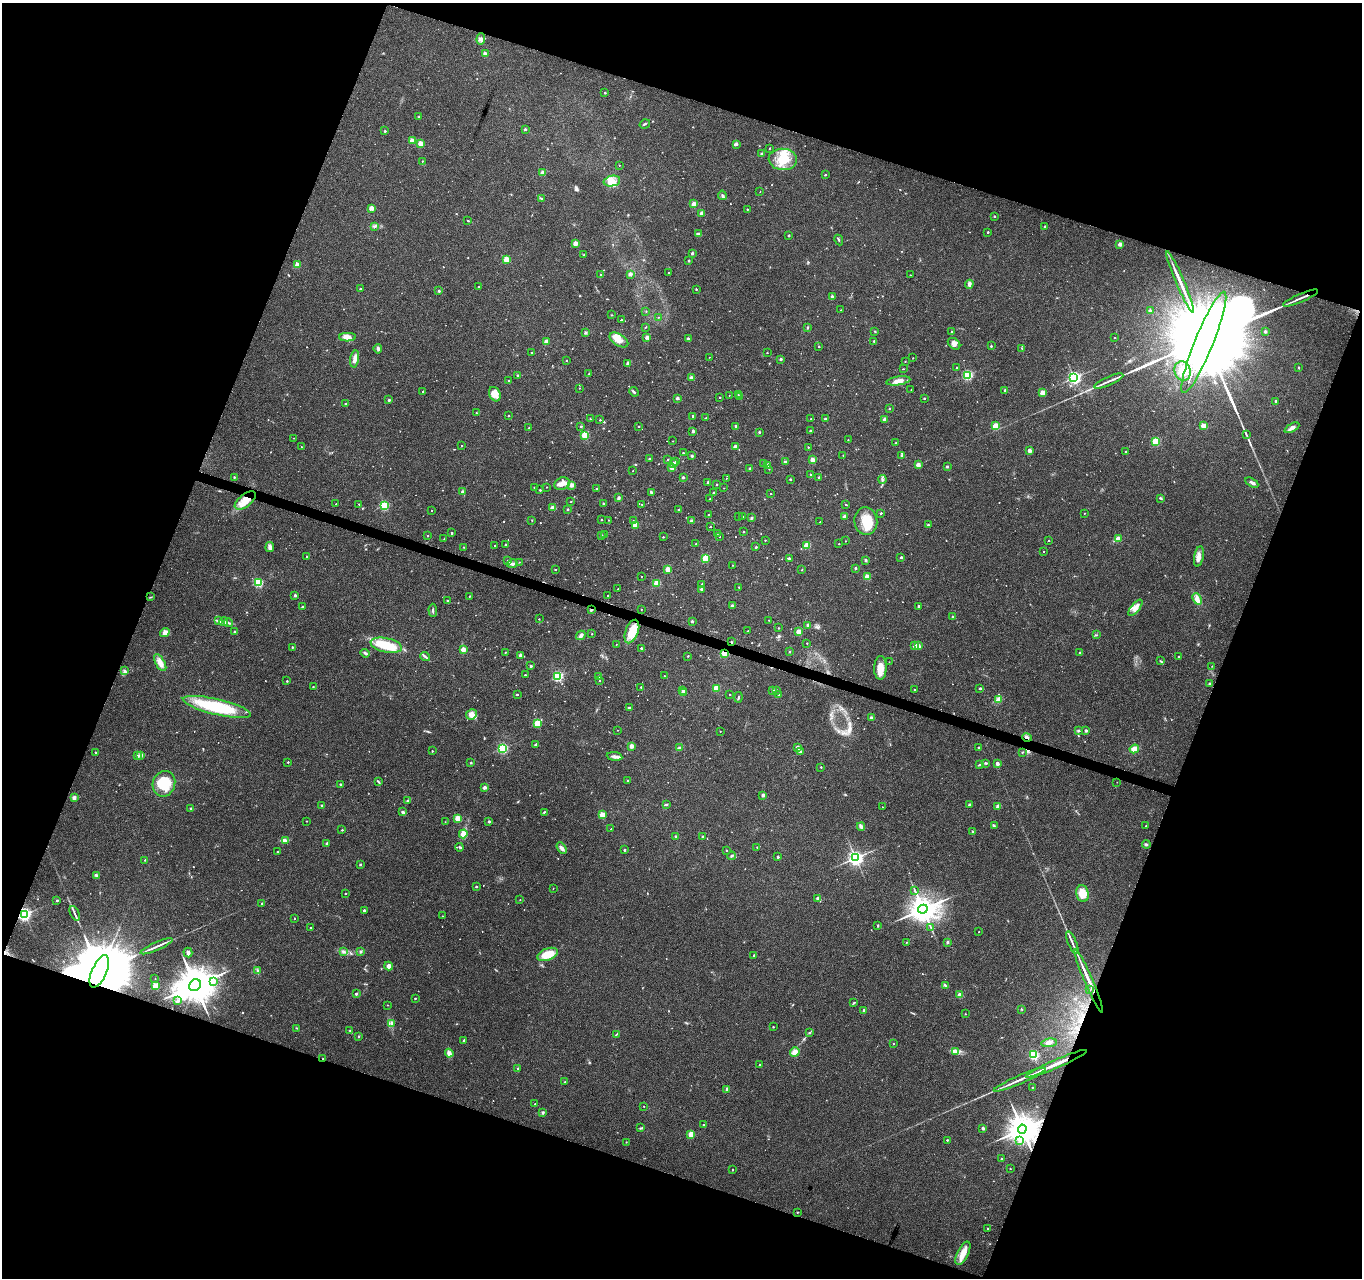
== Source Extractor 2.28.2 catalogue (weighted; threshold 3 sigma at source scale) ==
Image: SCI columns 1-5439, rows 216-5318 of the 5450 x 5597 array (HDU 1 of 3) = the unmasked area's bounding box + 8 px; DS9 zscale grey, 4 x 4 block average (1 PNG px = mean of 4 x 4 image px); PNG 1364 x 1280 px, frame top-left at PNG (2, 3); each listed source drawn as its Kron ellipse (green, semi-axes under 4 px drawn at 4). Shown black and unused: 40% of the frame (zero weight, under 3 of 4 exposures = <1% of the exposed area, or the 3 px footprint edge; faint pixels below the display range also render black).
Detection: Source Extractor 2.28.2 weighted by HDU 2 'WHT'. Background 0.0376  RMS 0.0033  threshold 0.015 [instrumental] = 3 sigma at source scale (4.5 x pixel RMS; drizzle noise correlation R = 1.50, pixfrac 1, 0.0396/0.0396 arcsec/px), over >= 5 px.
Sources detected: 835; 12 too faint to see at this stretch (4 x 4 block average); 2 inside a brighter object's white glare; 2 cosmic-ray / hot-pixel residue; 2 long thin detections or spike segments (spike, bleed or trail) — neither listed nor drawn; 6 coinciding with a brighter row at this scale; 20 inside a brighter listed object's ellipse — not listed separately; of the other 791, all 500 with FLUX_AUTO >= 0.994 (the completeness limit of this list) listed and drawn (291 fainter detections not listed), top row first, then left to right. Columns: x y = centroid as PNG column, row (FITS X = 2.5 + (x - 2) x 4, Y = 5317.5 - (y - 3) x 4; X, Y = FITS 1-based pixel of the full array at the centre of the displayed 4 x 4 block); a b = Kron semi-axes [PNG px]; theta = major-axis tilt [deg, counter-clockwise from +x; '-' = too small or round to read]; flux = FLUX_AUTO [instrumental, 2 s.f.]
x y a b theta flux
481 39 6 4 86 5.9
485 54 2 2 - 20
605 93 2 2 - 4.9
419 116 3 2 - 1.2
645 124 5 2 - 2.5
525 129 2 2 - 8.1
385 131 2 2 - 4.3
412 141 2 2 - 34
420 144 2 2 - 48
736 144 3 3 - 3.1
770 148 2 2 - 2.5
762 153 2 2 - 9.6
783 159 14 10 -5 47
422 161 2 2 - 1
619 165 2 2 - 1.2
543 173 2 2 - 32
825 175 2 2 - 4.8
612 181 8 5 11 25
760 192 2 2 - 1.1
722 195 5 2 - 3
541 199 2 2 - 1.1
694 204 2 2 - 39
371 208 2 2 - 36
747 209 2 2 - 2.4
701 213 2 2 - 23
994 216 2 2 - 3.3
468 221 3 2 - 1.2
375 226 3 2 - 2.8
1045 226 2 2 - 7.2
988 232 2 2 - 3.9
699 234 4 3 - 5.6
789 235 2 2 - 5
839 240 5 2 - 2.2
575 243 2 2 - 35
1120 244 2 2 - 26
692 253 2 2 - 8.4
583 255 2 2 - 1
507 260 2 2 - 85
689 261 2 2 - 6.8
297 265 2 2 - 43
669 272 2 2 - 1.8
601 274 2 2 - 1.6
630 274 2 2 - 23
910 275 2 2 - 1.3
1180 282 33 2 -67 32
969 284 4 3 - 7.9
478 287 2 2 - 1.4
360 289 2 2 - 5.8
696 289 2 2 - 2.9
439 291 2 2 - 6
832 297 2 2 - 14
1300 298 19 2 23 9.9
841 310 2 2 - 1.5
646 311 2 2 - 1.2
1150 311 2 2 - 17
612 315 2 2 - 1.2
658 317 2 2 - 1.1
621 320 2 2 - 4.1
646 327 2 2 - 0.99
808 327 3 2 - 1.9
875 331 2 2 - 1.4
952 332 2 2 - 2.5
1265 332 2 2 - 9.3
585 333 2 2 - 14
348 337 8 4 2 14
647 337 2 2 - 27
688 338 2 2 - 11
1115 338 2 2 - 1.5
619 340 10 5 -32 19
546 341 3 3 - 5.6
874 341 2 2 - 4.7
1204 342 54 9 68 150000
954 344 7 5 -40 8.2
991 346 2 2 - 4
819 347 2 2 - 2.2
1022 348 2 2 - 1.2
378 349 4 2 - 3.8
532 353 2 2 - 3.6
767 353 2 2 - 1.9
709 357 2 2 - 1.1
913 358 2 2 - 1.2
355 359 8 3 79 13
781 359 2 2 - 11
567 360 2 2 - 2
905 361 2 2 - 1.2
628 363 2 2 - 17
957 367 2 2 - 2.7
1298 367 3 2 - 1.5
903 369 2 2 - 1.2
1183 371 10 8 -72 22
589 373 2 2 - 1
968 375 2 2 - 240
518 376 2 2 - 14
691 378 2 2 - 19
1074 378 2 2 - 510
509 381 2 2 - 2.4
898 381 12 4 9 19
1109 381 16 2 24 9.4
579 388 2 2 - 1.4
911 389 2 2 - 1
1005 390 2 2 - 8.8
423 391 2 2 - 3.5
634 392 5 2 - 3
1042 393 2 2 - 51
495 394 7 5 -62 13
729 395 2 2 - 1.1
738 395 2 2 - 1.3
720 397 2 2 - 2.3
739 397 2 2 - 5.5
677 398 2 2 - 14
924 398 2 2 - 3.1
389 400 2 2 - 6.6
1276 401 2 2 - 5.8
346 404 2 2 - 6.8
889 408 2 2 - 3.3
476 413 2 2 - 1.1
509 416 2 2 - 1.5
693 416 2 2 - 6.7
706 418 2 2 - 1.1
811 418 2 2 - 1
590 419 2 2 - 2.1
825 419 2 2 - 4.2
885 419 2 2 - 19
600 420 2 2 - 3.1
581 426 2 2 - 3.3
736 426 2 2 - 7.5
995 426 2 2 - 86
1203 426 2 2 - 50
639 427 2 2 - 2.8
529 428 3 2 - 1.3
1292 428 8 3 28 8.3
693 431 2 2 - 13
810 431 2 2 - 4.1
759 432 2 2 - 5.3
585 435 2 2 - 110
1246 435 4 2 - 2.4
294 438 2 2 - 1.1
848 440 2 2 - 1.2
673 441 2 2 - 1.3
1156 441 2 2 - 120
896 443 2 2 - 4.5
462 446 2 2 - 2.6
301 447 2 2 - 1.1
735 447 2 2 - 24
808 447 2 2 - 2
1029 451 2 2 - 28
1126 452 2 2 - 4.9
683 453 2 2 - 2.4
843 455 2 2 - 1.2
902 455 2 2 - 20
692 456 2 2 - 10
650 459 3 2 - 1.7
668 459 2 2 - 2
812 460 2 2 - 39
675 461 2 2 - 7.7
785 462 2 2 - 7.1
673 463 2 2 - 12
764 463 2 2 - 1.2
768 465 2 2 - 13
918 465 2 2 - 27
672 467 2 2 - 45
947 467 2 2 - 9.4
750 468 2 2 - 6.6
769 469 2 2 - 1.2
633 471 2 2 - 1.7
811 475 2 2 - 4.2
234 477 2 2 - 2.7
683 477 2 2 - 9.4
819 477 2 2 - 3.5
726 478 2 2 - 1
790 479 2 2 - 4.4
882 479 4 2 - 3.2
708 482 2 2 - 4.5
1252 483 7 2 -30 5.6
562 484 8 6 24 13
717 484 2 2 - 4.6
571 485 2 2 - 32
534 487 2 2 - 1.3
546 487 2 2 - 1.2
724 488 2 2 - 1.1
597 489 2 2 - 8.7
540 490 2 2 - 2.4
462 492 2 2 - 12
651 493 4 2 - 4.8
713 493 2 2 - 3.5
771 494 2 2 - 2.2
619 498 2 2 - 15
1160 498 3 2 - 2.1
710 499 2 2 - 1.8
245 500 12 6 38 29
571 501 2 2 - 2
603 503 2 2 - 3.8
336 504 2 2 - 2.7
359 504 2 2 - 2.6
642 504 2 2 - 1.9
845 504 2 2 - 1.9
384 506 2 2 - 200
553 508 2 2 - 44
567 509 2 2 - 9.2
679 509 2 2 - 8.1
432 510 2 2 - 1.3
881 513 2 2 - 4
1084 513 2 2 - 1.4
709 515 2 2 - 5
844 516 2 2 - 19
739 517 2 2 - 1.3
743 517 2 2 - 1
751 518 3 2 - 2.5
532 520 2 2 - 1
601 520 2 2 - 2.4
608 520 2 2 - 1.8
633 521 2 2 - 2.6
691 521 2 2 - 16
866 521 14 11 -83 43
820 522 2 2 - 1.7
635 525 2 2 - 62
928 525 2 2 - 5.9
710 527 2 2 - 2.8
744 532 2 2 - 4.1
451 533 2 2 - 4.2
717 533 2 2 - 1.8
601 535 2 2 - 7.2
604 535 2 2 - 2.8
428 536 2 2 - 2.1
719 536 2 2 - 1.5
663 537 2 2 - 2
444 539 2 2 - 2.1
1118 539 2 2 - 40
765 540 2 2 - 1.8
845 541 2 2 - 1.5
1049 541 2 2 - 3.7
839 543 2 2 - 2.1
696 544 2 2 - 2.4
495 545 2 2 - 2
505 545 2 2 - 3.8
807 545 2 2 - 64
270 547 5 4 - 6.7
464 547 2 2 - 2.1
756 547 2 2 - 5.9
1043 551 2 2 - 1.3
307 556 2 2 - 1.7
901 557 2 2 - 6.6
1199 557 10 4 79 11
705 558 2 2 - 98
789 558 2 2 - 8.9
508 560 2 2 - 2.5
866 560 2 2 - 11
519 562 2 2 - 1.2
512 564 5 3 - 4.5
733 565 2 2 - 1.7
855 568 2 2 - 7.1
555 569 2 2 - 2.9
668 569 2 2 - 41
802 570 2 2 - 1.6
641 576 2 2 - 1.1
867 577 2 2 - 59
258 583 2 2 - 170
657 583 2 2 - 78
702 584 2 2 - 2.7
739 587 2 2 - 2.2
618 589 2 2 - 1.6
701 589 2 2 - 7.3
295 595 2 2 - 8.9
608 595 2 2 - 2
469 596 2 2 - 1.9
151 597 3 2 - 1.2
1197 599 6 4 -67 12
447 601 2 2 - 2.5
732 606 2 2 - 9.2
919 606 2 2 - 5.8
302 607 2 2 - 5.1
1135 608 10 4 50 13
641 609 2 2 - 1.5
433 610 7 2 -87 3
591 610 3 2 - 3.8
952 616 2 2 - 5.6
539 619 2 2 - 1.8
769 620 2 2 - 1.2
218 621 3 2 - 2.1
692 621 2 2 - 8.3
223 622 4 3 - 4.5
228 623 4 2 - 2.6
808 625 2 2 - 20
778 628 2 2 - 1.9
748 631 2 2 - 3.5
234 632 2 2 - 10
632 632 12 6 69 39
798 632 2 2 - 50
165 633 5 4 - 11
592 634 2 2 - 2.1
581 635 5 3 - 6.7
1096 635 3 2 - 1.4
731 642 2 2 - 1.5
807 643 2 2 - 1.8
616 644 2 2 - 1
386 645 16 7 -12 52
915 646 2 2 - 21
918 646 2 2 - 18
292 647 3 2 - 1.4
641 648 2 2 - 7.5
463 649 2 2 - 38
505 652 2 2 - 2
789 652 2 2 - 5.5
365 653 5 2 - 4
724 653 2 2 - 120
1080 653 2 2 - 5.1
520 655 2 2 - 17
425 656 5 3 - 3.9
688 656 2 2 - 1.4
1179 657 2 2 - 1.5
1161 661 4 2 - 1.9
889 662 2 2 - 1
160 663 9 4 -60 16
531 666 2 2 - 9.9
1212 666 2 2 - 1.3
880 668 12 6 89 24
125 671 4 3 - 3.9
525 675 2 2 - 3.7
558 676 2 2 - 260
664 676 2 2 - 2.2
599 677 2 2 - 11
599 680 2 2 - 4.2
287 681 2 2 - 2.7
1210 683 4 2 - 2
313 687 2 2 - 2.3
641 687 2 2 - 2.4
716 688 2 2 - 63
980 688 2 2 - 7
683 690 2 2 - 5.3
776 690 2 2 - 5.7
915 690 2 2 - 4.4
773 691 2 2 - 7.2
683 693 2 2 - 37
517 694 2 2 - 4.8
778 694 2 2 - 4.6
729 695 2 2 - 1.3
738 697 5 2 - 2.4
998 700 4 3 - 9
217 707 35 7 -13 130
629 708 2 2 - 7.4
471 714 5 5 - 15
871 718 2 2 - 15
537 723 2 2 - 100
618 730 2 2 - 1.2
1086 730 2 2 - 9.5
720 731 2 2 - 1.2
1079 731 3 3 - 2.3
1027 738 5 2 - 3.3
535 744 2 2 - 1.1
631 746 2 2 - 26
798 747 2 2 - 22
503 748 2 2 - 260
679 748 3 2 - 3.2
979 748 2 2 - 6.8
1134 749 5 3 - 16
432 751 2 2 - 2.2
96 752 2 2 - 4.4
800 752 2 2 - 13
1022 752 2 2 - 1.3
140 755 3 2 - 2.4
138 756 4 2 - 1.9
615 756 8 3 -7 8.2
288 762 2 2 - 2.7
471 763 2 2 - 1.8
986 763 3 3 - 2
997 764 2 2 - 18
980 765 4 2 - 2.2
821 767 2 2 - 2.5
627 781 2 2 - 2.2
378 782 4 2 - 2.7
1117 782 2 2 - 1.1
164 784 13 11 68 67
341 785 2 2 - 10
485 787 2 2 - 24
763 795 2 2 - 17
74 798 2 2 - 28
408 800 4 2 - 2
667 805 2 2 - 1
969 805 2 2 - 8.8
322 806 2 2 - 12
998 806 2 2 - 25
882 807 2 2 - 1.1
191 808 3 2 - 1.5
403 812 4 2 - 5.1
544 812 3 2 - 1.8
602 815 2 2 - 66
458 818 2 2 - 64
307 821 2 2 - 1.7
445 822 2 2 - 1.1
489 822 2 2 - 7.6
861 826 4 2 - 9.1
994 826 2 2 - 1.6
1146 826 2 2 - 1.9
611 829 2 2 - 1.6
342 830 2 2 - 3
973 832 2 2 - 8.2
463 834 4 4 - 14
675 836 2 2 - 6.4
703 836 2 2 - 3.8
285 841 4 3 - 3.8
327 843 2 2 - 4.2
1146 845 4 3 - 3.3
459 847 4 2 - 2.7
757 847 2 2 - 2
562 848 6 3 -59 8
624 850 2 2 - 5
726 850 2 2 - 2.7
277 852 2 2 - 2.2
732 856 4 2 - 2.3
778 857 2 2 - 5.8
855 858 3 3 - 800
145 860 2 2 - 1.9
360 864 2 2 - 4.5
96 875 3 3 - 3.9
476 886 2 2 - 3.5
553 888 2 2 - 1.1
915 891 2 2 - 1.3
345 894 2 2 - 3.5
1082 894 8 6 -78 30
818 899 2 2 - 22
57 900 2 2 - 5.3
520 900 2 2 - 1.1
262 903 2 2 - 2.5
923 909 5 4 - 3500
364 910 2 2 - 7.6
75 913 8 2 -66 4.3
25 914 2 2 - 540
442 916 2 2 - 1.2
294 918 2 2 - 3.4
878 926 3 2 - 1.9
310 928 2 2 - 2.5
931 928 2 2 - 1.1
979 932 2 2 - 1.7
907 942 2 2 - 1.1
948 942 2 2 - 9.9
1072 943 12 2 -68 7.5
157 946 17 2 24 9.7
361 951 3 2 - 1.6
343 952 4 3 - 4.3
188 953 5 4 - 4.8
547 954 11 6 21 37
754 955 2 2 - 4
389 966 4 4 - 9.6
257 970 3 2 - 1.6
99 971 17 7 66 45000
155 978 2 2 - 1.4
214 981 3 2 - 4
1089 981 34 2 -67 39
195 985 6 5 - 7800
945 985 3 2 - 2.2
155 986 2 2 - 100
1089 990 2 2 - 2.9
356 994 2 2 - 7.6
960 995 2 2 - 37
415 998 2 2 - 2.8
178 1001 4 2 - 3.2
853 1003 3 2 - 1.4
387 1005 2 2 - 1.1
1021 1009 2 2 - 1.1
864 1010 2 2 - 6.5
965 1014 2 2 - 1.6
391 1023 3 2 - 2.1
773 1027 2 2 - 2.4
297 1028 3 2 - 1.3
350 1031 2 2 - 1.7
809 1033 2 2 - 1.6
616 1035 4 2 - 1.7
359 1036 2 2 - 1.6
464 1040 2 2 - 5.2
1049 1043 8 3 8 5.6
893 1044 2 2 - 1.7
795 1052 5 4 - 14
956 1052 4 3 - 4.9
449 1053 4 3 - 9.5
1034 1055 3 2 - 230
323 1058 2 2 - 2.3
1056 1064 33 2 23 45
760 1065 2 2 - 3
518 1068 2 2 - 3.6
1020 1080 28 2 23 16
565 1082 2 2 - 4.5
1032 1087 2 2 - 2.1
727 1089 2 2 - 11
535 1104 2 2 - 1.1
644 1106 2 2 - 1.1
543 1112 2 2 - 6.4
704 1125 2 2 - 3.3
641 1128 4 2 - 2.1
983 1128 2 2 - 11
1022 1129 4 4 - 4000
691 1134 2 2 - 61
947 1140 2 2 - 1.8
1020 1141 2 2 - 6.6
626 1142 2 2 - 1.3
1002 1159 3 2 - 1.4
1010 1168 2 2 - 2.1
733 1170 2 2 - 1.8
797 1212 2 2 - 1.2
987 1228 2 2 - 1.4
963 1253 12 5 63 23
Overlapping masked pixels (flux is a lower limit): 12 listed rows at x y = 1300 298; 245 500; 591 610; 731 642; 724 653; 1027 738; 25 914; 99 971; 1089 981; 195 985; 323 1058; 1056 1064
Diffuse or blended objects may show on this block-average render without a row.